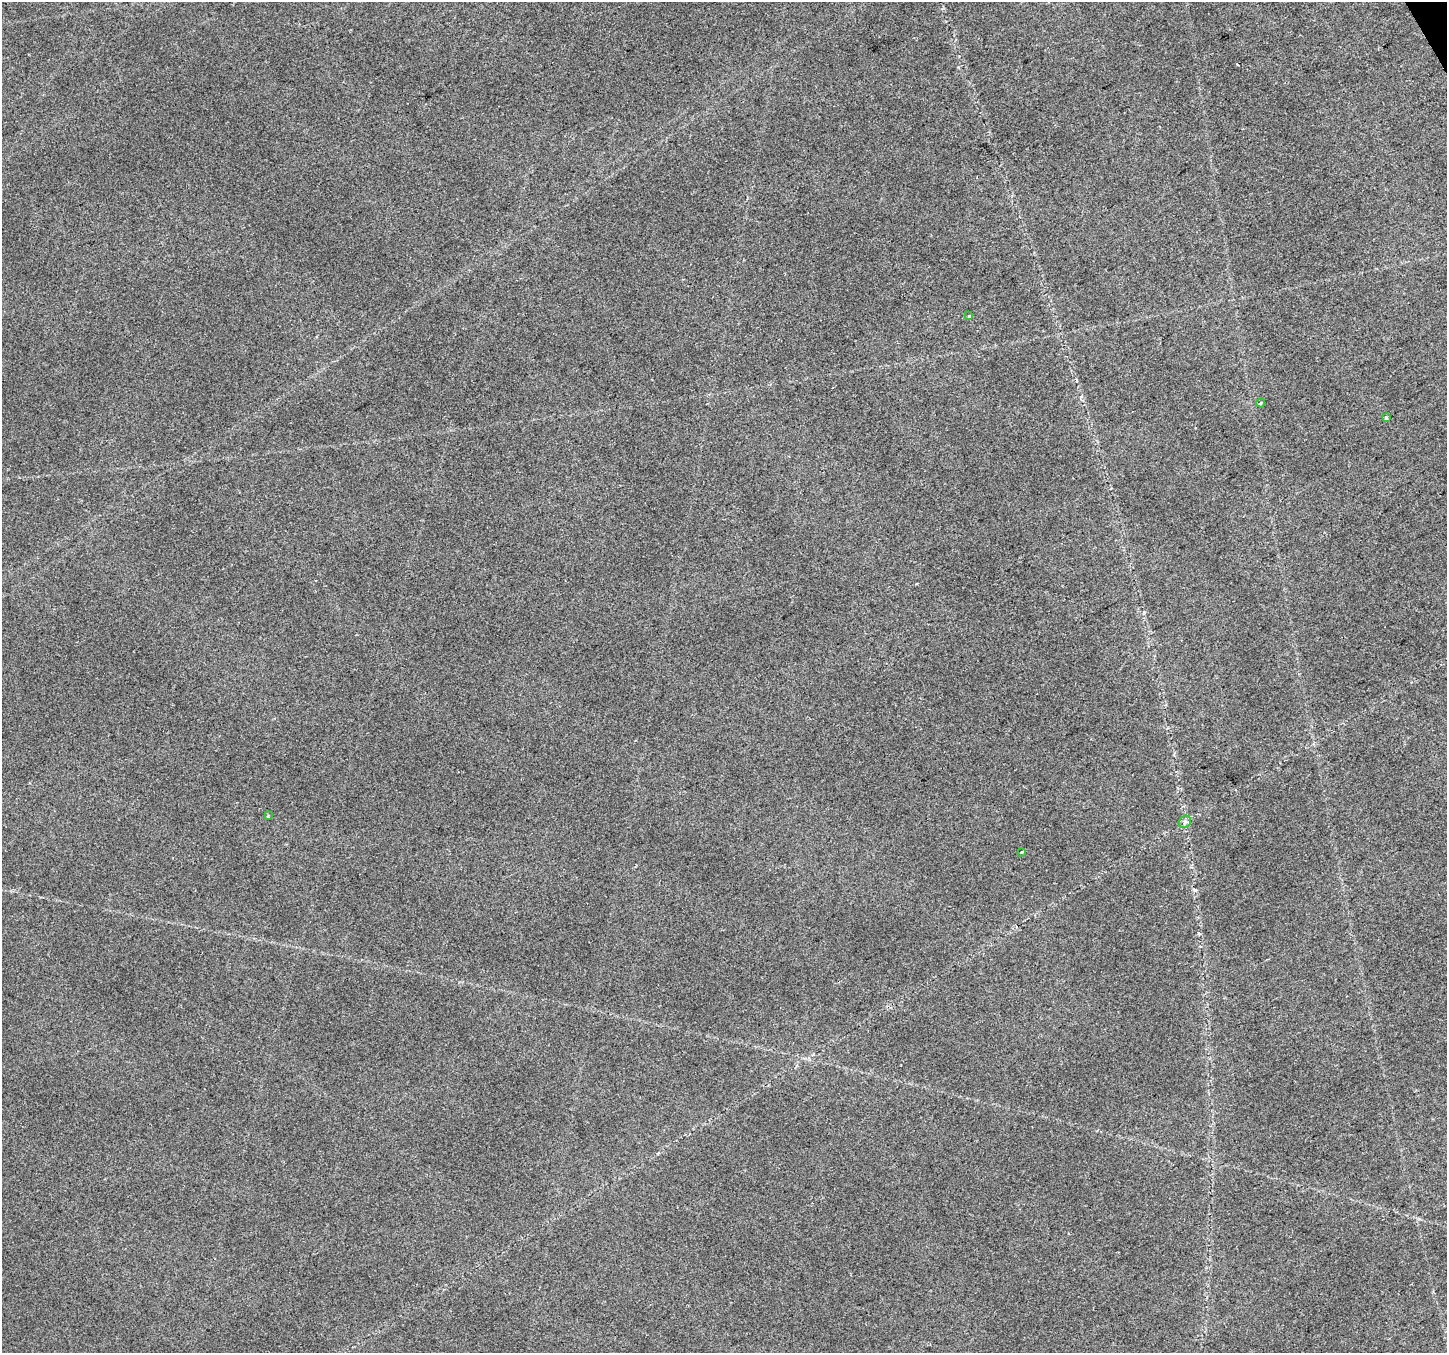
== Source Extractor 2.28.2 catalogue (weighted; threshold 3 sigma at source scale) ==
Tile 10 of 4 x 4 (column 2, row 3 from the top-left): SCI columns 1448-2892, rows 1514-2864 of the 5783 x 5668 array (HDU 1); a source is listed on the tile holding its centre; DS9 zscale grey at full resolution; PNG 1449 x 1355 px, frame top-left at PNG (2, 2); each listed source drawn as its Kron ellipse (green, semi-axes under 4 px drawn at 4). Shown black and unused: <1% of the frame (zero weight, under 2 of 3 exposures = <1% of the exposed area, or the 3 px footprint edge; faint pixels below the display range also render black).
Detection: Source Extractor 2.28.2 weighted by HDU 2 'WHT'; one run over the whole footprint, this tile lists its part. Background 0.0539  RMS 0.0093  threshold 0.0421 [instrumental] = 3 sigma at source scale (4.5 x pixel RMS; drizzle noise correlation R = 1.50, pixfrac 1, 0.0396/0.0396 arcsec/px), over >= 5 px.
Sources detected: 7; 1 cosmic-ray / hot-pixel residue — neither listed nor drawn; the other 6 listed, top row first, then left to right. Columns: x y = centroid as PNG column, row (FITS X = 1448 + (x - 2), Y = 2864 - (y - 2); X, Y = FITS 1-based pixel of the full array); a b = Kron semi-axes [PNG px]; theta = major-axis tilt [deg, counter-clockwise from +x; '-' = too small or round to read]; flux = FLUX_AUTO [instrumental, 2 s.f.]
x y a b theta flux
969 316 3 3 - 0.98
1261 403 4 3 - 3.5
1386 418 4 4 - 1.5
268 815 3 3 - 1.1
1185 822 7 5 49 2.3
1021 852 3 3 - 2.1